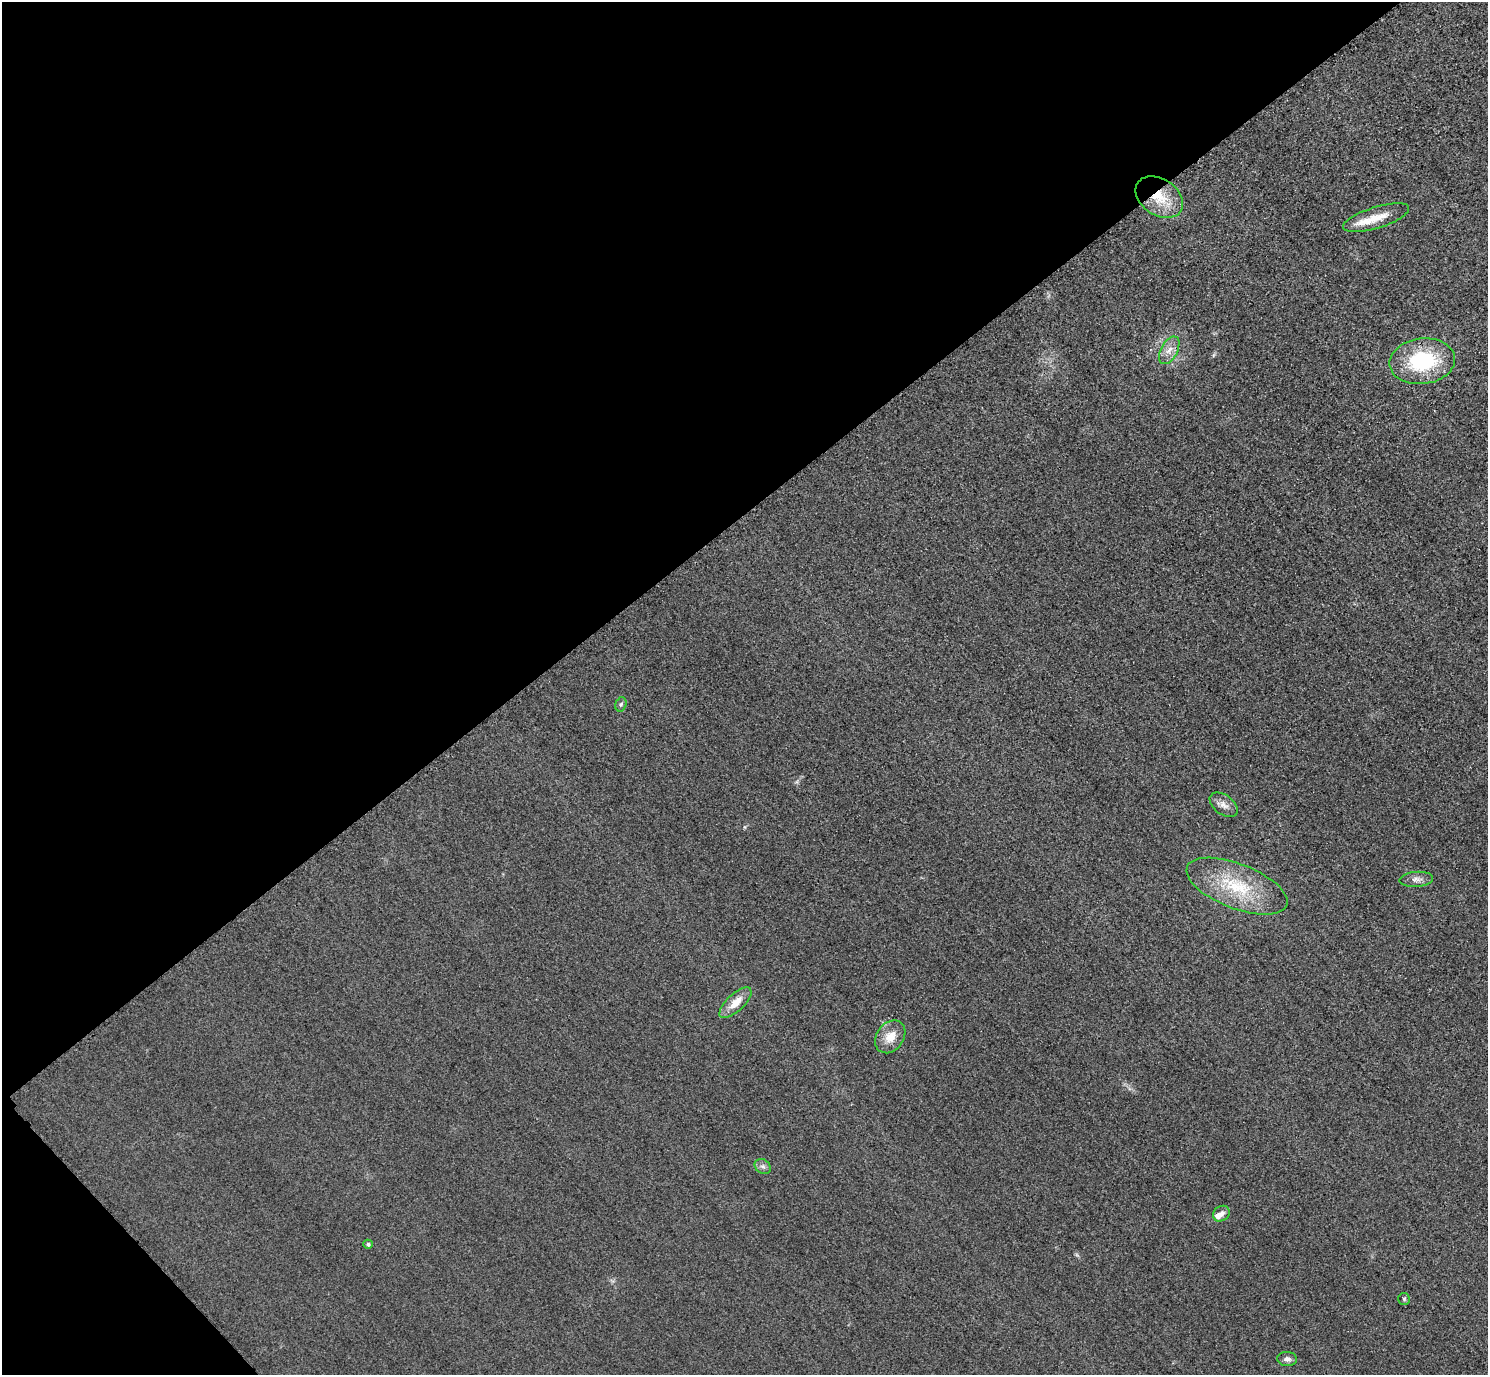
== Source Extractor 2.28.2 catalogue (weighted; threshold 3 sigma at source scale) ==
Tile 5 of 4 x 4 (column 1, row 2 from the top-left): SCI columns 32-1517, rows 2931-4303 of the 6005 x 6003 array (HDU 1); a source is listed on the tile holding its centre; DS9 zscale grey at full resolution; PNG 1490 x 1377 px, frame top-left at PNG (2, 2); each listed source drawn as its Kron ellipse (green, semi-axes under 4 px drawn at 4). Shown black and unused: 39% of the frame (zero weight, under 3 of 4 exposures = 3% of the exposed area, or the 3 px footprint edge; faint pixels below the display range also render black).
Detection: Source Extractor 2.28.2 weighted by HDU 2 'WHT'; one run over the whole footprint, this tile lists its part. Background 0.0513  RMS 0.016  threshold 0.0718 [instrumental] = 3 sigma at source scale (4.5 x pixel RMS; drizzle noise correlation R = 1.50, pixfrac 1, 0.05/0.05 arcsec/px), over >= 5 px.
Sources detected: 16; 1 inside a brighter listed object's ellipse — not listed separately; the other 15 listed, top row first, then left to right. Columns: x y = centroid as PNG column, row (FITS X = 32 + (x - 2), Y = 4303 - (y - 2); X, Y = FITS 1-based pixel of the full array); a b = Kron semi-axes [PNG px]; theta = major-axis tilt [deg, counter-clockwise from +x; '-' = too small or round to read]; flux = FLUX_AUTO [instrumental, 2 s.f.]
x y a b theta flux
1159 197 26 18 -33 51
1376 218 34 10 17 32
1169 350 15 8 61 13
1422 361 33 23 7 130
621 704 7 5 73 3.2
1224 805 16 9 -38 11
1416 879 17 7 5 9.3
1237 886 53 22 -21 99
735 1003 20 8 43 22
890 1037 18 13 54 24
763 1166 9 7 -35 5.8
1221 1214 9 7 37 8
368 1244 5 4 - 2.9
1404 1299 6 6 - 2.9
1287 1359 10 7 -2 6.7
Overlapping masked pixels (flux is a lower limit): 1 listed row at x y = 1159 197